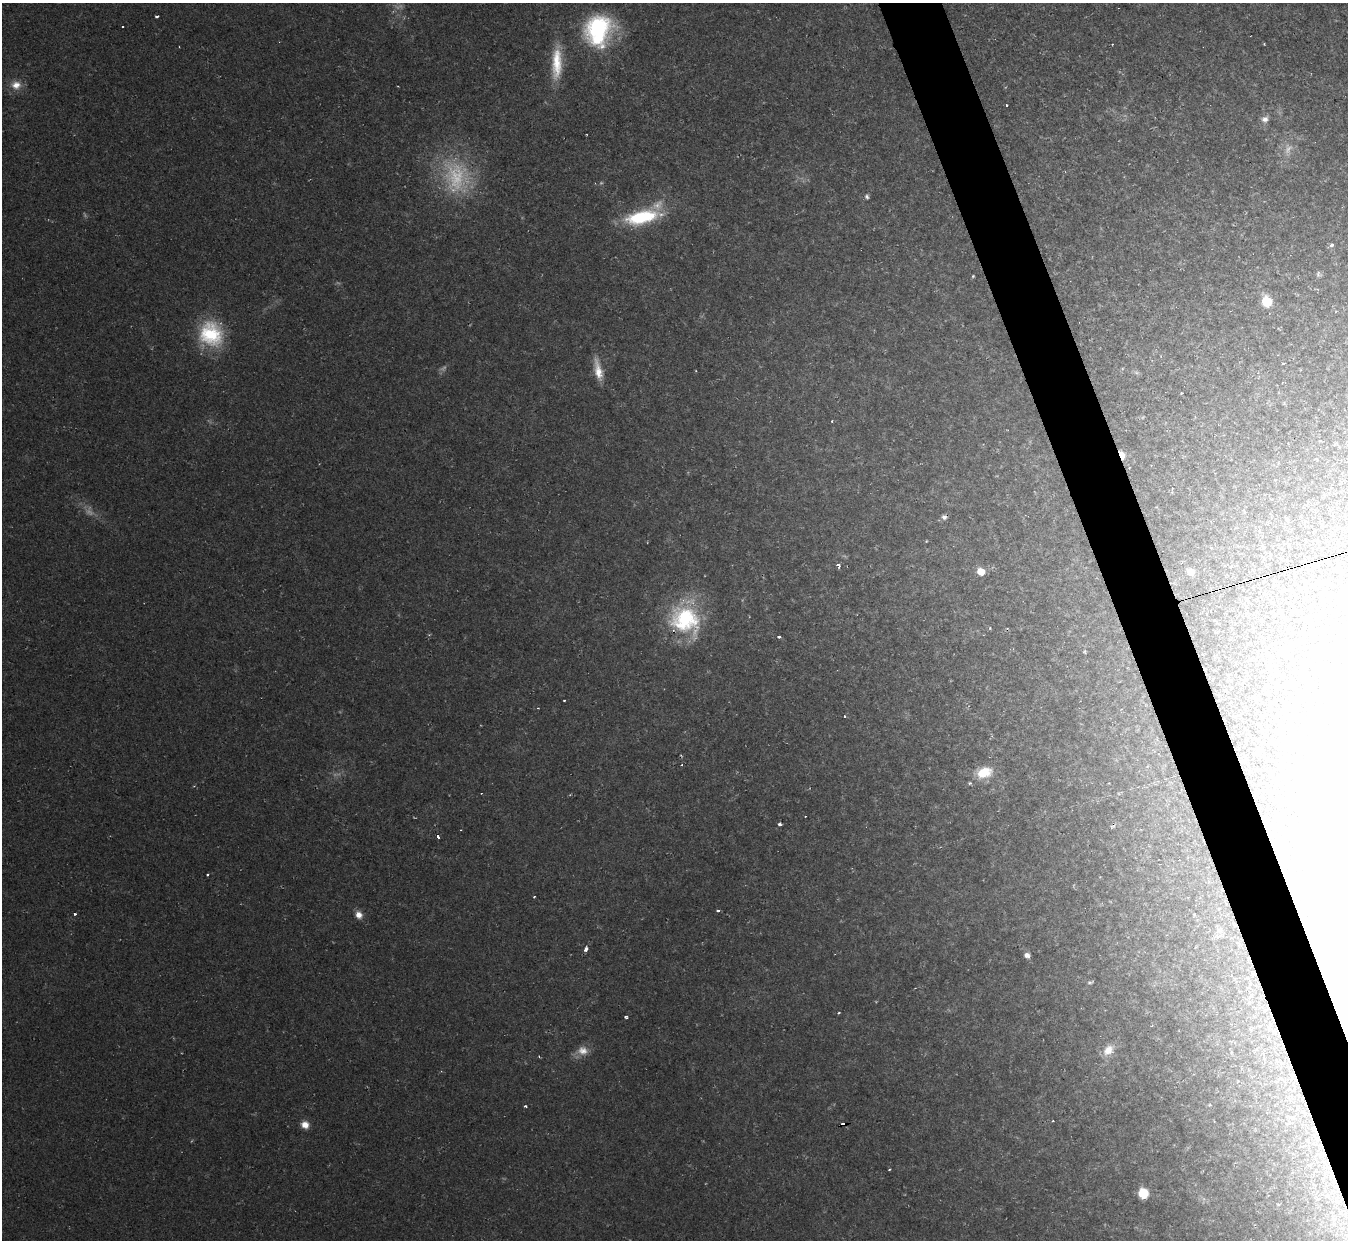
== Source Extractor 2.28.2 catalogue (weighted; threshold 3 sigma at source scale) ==
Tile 6 of 4 x 4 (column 2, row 2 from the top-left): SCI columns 1347-2692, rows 2620-3857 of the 5384 x 5367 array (HDU 1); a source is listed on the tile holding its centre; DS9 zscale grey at full resolution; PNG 1350 x 1242 px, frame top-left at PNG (2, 3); no overlay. Shown black and unused: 4% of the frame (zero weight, under 2 of 3 exposures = <1% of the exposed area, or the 3 px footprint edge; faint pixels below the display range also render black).
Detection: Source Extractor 2.28.2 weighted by HDU 2 'WHT'; one run over the whole footprint, this tile lists its part. Background 0.0236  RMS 0.0063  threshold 0.0283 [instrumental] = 3 sigma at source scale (4.5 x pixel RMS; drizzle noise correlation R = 1.50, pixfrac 1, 0.05/0.05 arcsec/px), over >= 5 px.
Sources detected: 74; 10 too faint to see at this stretch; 1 inside a brighter object's white glare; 5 cosmic-ray / hot-pixel residue — not listed; the other 58 listed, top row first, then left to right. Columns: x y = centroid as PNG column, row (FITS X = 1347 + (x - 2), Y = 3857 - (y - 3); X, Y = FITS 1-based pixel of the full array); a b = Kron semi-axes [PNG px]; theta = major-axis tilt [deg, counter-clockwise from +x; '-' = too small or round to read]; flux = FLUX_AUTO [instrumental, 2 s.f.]
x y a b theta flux
157 16 4 3 - 2.5
123 26 3 3 - 0.94
598 30 37 32 71 78
557 63 45 12 87 25
16 85 13 11 -3 7.9
1006 106 3 3 - 1.9
1265 119 9 8 - 3.8
867 196 7 5 -60 1.6
642 217 40 15 12 48
1332 244 4 3 - 4.3
1318 274 8 7 - 1.5
973 276 4 3 - 0.77
1267 302 8 7 - 22
211 334 30 27 -51 46
1283 364 3 3 - 2.1
598 370 28 9 -78 11
696 371 3 2 - 0.47
1182 393 3 3 - 1.4
832 421 3 3 - 0.83
1122 455 9 5 -64 11
944 517 6 6 - 2.9
926 541 4 3 - 0.53
838 565 4 3 - 7.9
1231 566 4 4 - 0.6
981 571 6 6 - 11
1190 571 10 7 -14 3.4
1246 609 8 4 -77 1.2
685 620 39 32 -35 68
990 628 5 4 - 0.8
779 637 3 3 - 2.2
1084 652 6 4 85 0.79
564 700 3 2 - 0.89
845 716 3 3 - 1.1
681 765 3 2 - 0.47
984 772 21 14 15 16
779 824 3 3 - 2.4
1267 827 7 6 - 2
438 837 3 3 - 6.7
207 875 3 3 - 1.1
534 897 3 2 - 0.67
718 911 3 3 - 1.8
75 914 3 3 - 2
359 915 8 7 - 5.5
586 949 5 4 - 3.2
1027 955 6 5 - 3.2
1090 982 7 5 19 1.2
1250 997 5 4 - 1.6
839 1013 3 2 - 0.83
626 1017 3 3 - 1.9
1108 1050 16 11 45 8.1
582 1051 16 12 1 7.4
539 1056 4 3 - 0.59
525 1106 3 3 - 2.1
1292 1117 16 7 -14 4.9
1053 1121 3 2 - 0.82
305 1125 8 7 - 6.7
889 1170 3 2 - 0.55
1143 1193 7 7 - 20
Overlapping masked pixels (flux is a lower limit): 3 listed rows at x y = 1122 455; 944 517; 1267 827